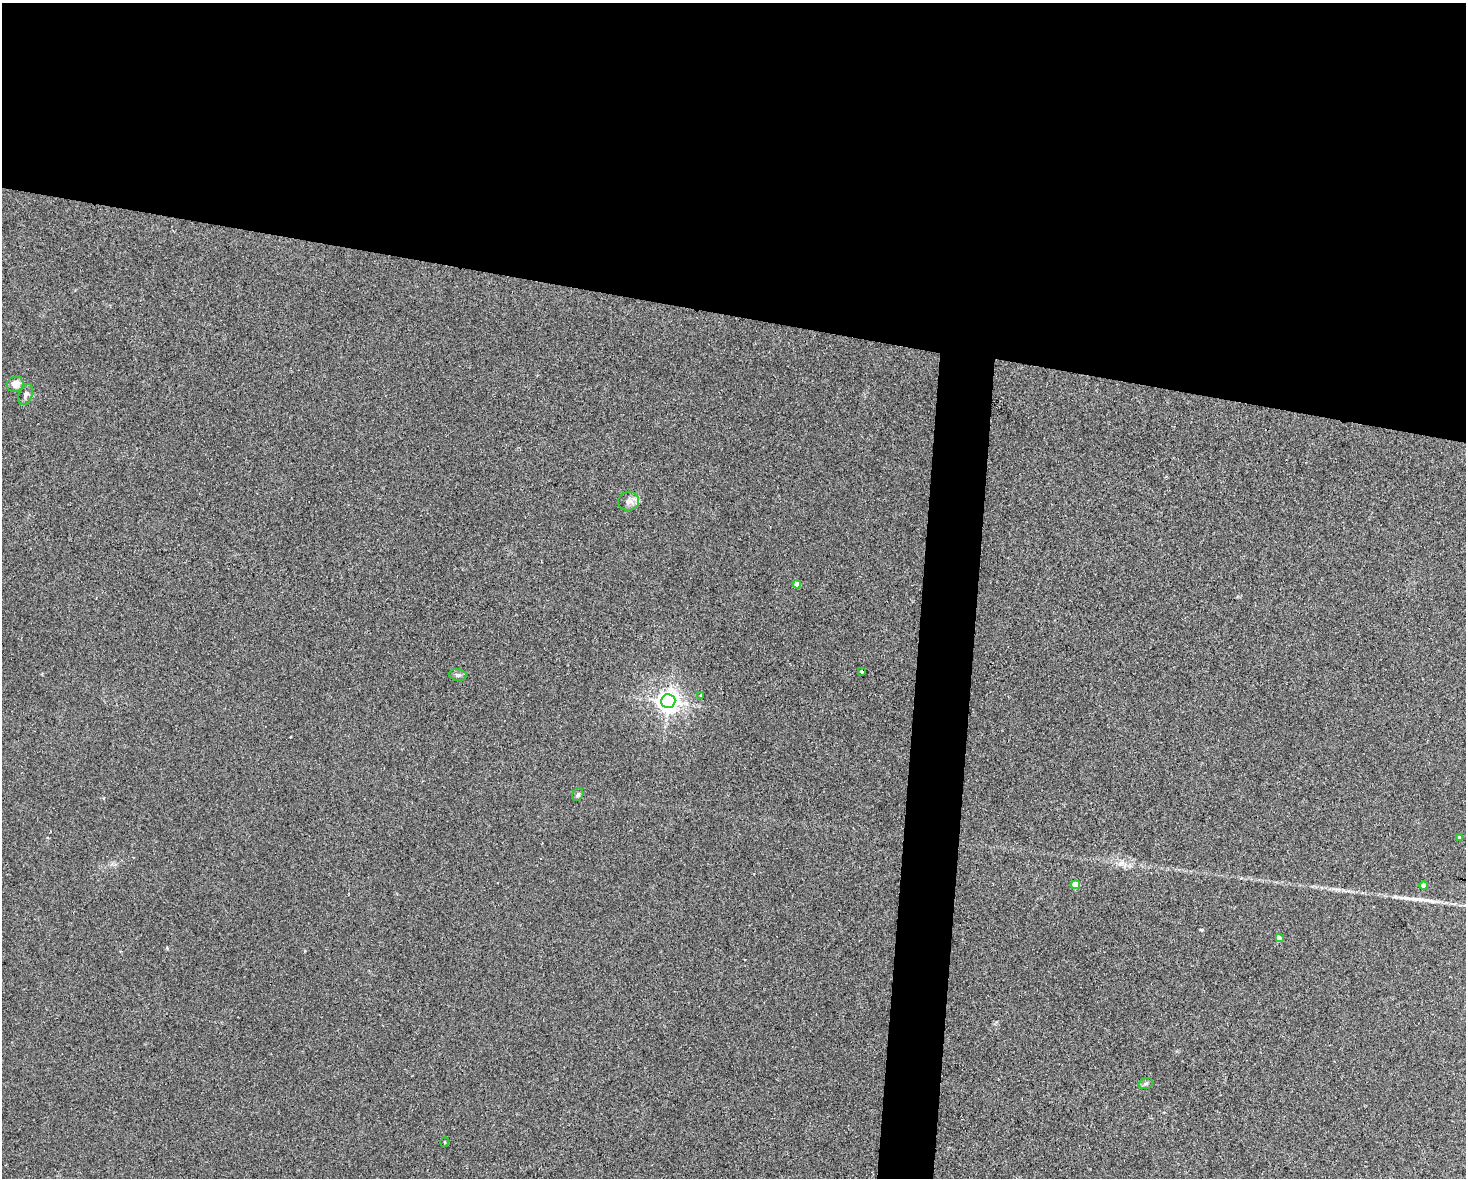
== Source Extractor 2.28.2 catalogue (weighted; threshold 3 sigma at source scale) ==
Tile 2 of 3 x 4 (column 2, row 1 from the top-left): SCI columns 1577-3040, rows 3542-4717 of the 4725 x 4717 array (HDU 1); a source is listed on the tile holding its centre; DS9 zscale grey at full resolution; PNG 1468 x 1180 px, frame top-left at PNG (2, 3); each listed source drawn as its Kron ellipse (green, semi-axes under 4 px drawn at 4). Shown black and unused: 29% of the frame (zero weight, under 2 of 3 exposures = <1% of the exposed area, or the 3 px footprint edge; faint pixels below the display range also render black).
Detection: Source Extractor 2.28.2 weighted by HDU 2 'WHT'; one run over the whole footprint, this tile lists its part. Background 0.0324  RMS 0.0057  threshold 0.0256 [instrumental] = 3 sigma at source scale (4.5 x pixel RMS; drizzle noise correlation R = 1.50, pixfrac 1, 0.05/0.05 arcsec/px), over >= 5 px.
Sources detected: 15; all 15 listed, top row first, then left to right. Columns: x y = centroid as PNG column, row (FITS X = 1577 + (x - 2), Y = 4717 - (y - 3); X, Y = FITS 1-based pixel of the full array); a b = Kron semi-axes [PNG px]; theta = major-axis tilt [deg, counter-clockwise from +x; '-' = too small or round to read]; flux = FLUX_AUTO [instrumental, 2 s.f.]
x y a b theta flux
15 384 8 7 - 4.7
26 394 11 6 69 2
628 501 10 9 - 3.1
797 584 4 4 - 3.9
862 671 4 3 - 2.2
458 675 9 5 -8 1.4
701 695 4 3 - 0.85
668 701 7 7 - 400
578 794 7 5 59 1.2
1460 837 4 4 - 1.1
1076 885 4 4 - 11
1424 885 4 4 - 4.4
1279 937 4 4 - 2.6
1146 1083 7 5 16 1.3
445 1142 5 3 - 0.43